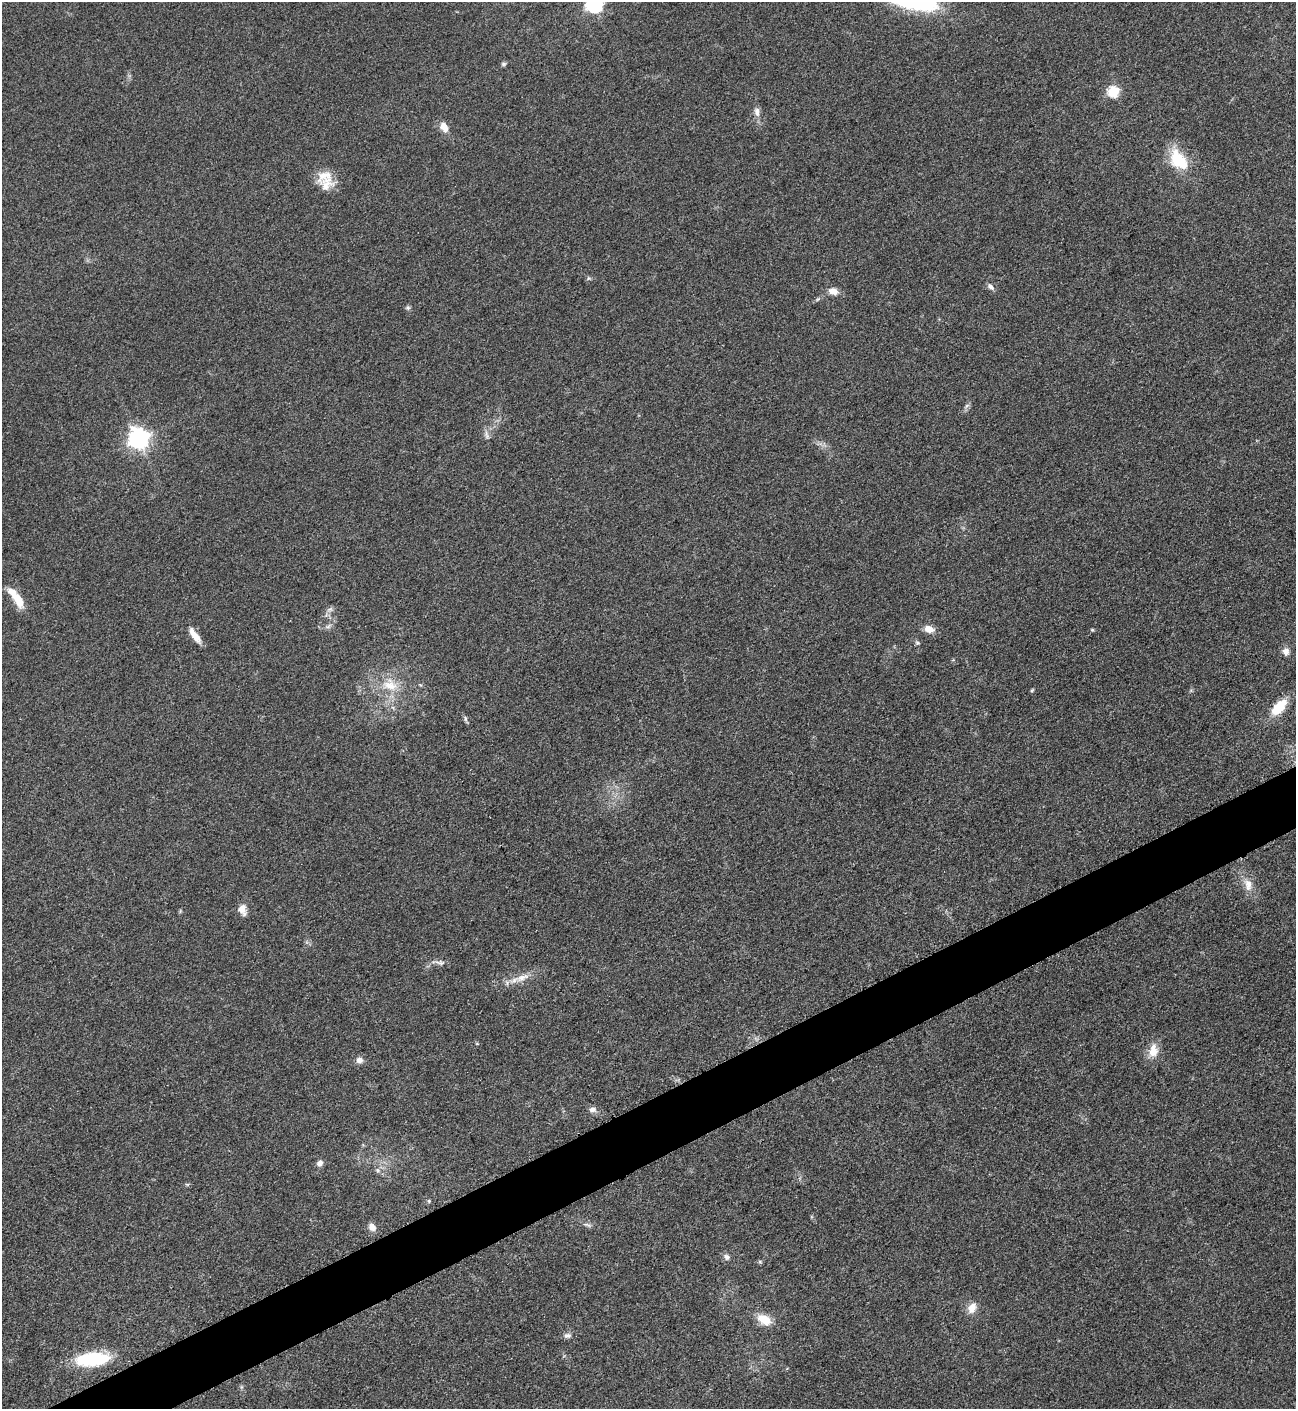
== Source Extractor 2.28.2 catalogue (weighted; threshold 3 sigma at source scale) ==
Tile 7 of 4 x 4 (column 3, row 2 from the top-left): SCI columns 2752-4045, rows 2822-4228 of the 5636 x 5647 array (HDU 1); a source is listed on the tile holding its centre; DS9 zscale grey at full resolution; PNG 1298 x 1411 px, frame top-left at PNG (2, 2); no overlay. Shown black and unused: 4% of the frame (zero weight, under 3 of 5 exposures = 1% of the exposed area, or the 3 px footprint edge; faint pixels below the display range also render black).
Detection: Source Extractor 2.28.2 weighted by HDU 2 'WHT'; one run over the whole footprint, this tile lists its part. Background 0.095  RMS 0.0068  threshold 0.0304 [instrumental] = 3 sigma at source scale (4.5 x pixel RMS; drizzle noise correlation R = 1.50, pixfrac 1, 0.05/0.05 arcsec/px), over >= 5 px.
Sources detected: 47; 2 inside a brighter listed object's ellipse — not listed separately; the other 45 listed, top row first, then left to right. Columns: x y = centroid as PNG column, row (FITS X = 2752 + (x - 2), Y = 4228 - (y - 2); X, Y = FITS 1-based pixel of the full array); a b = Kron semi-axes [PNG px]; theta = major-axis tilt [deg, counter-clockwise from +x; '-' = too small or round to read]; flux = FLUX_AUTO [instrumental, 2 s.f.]
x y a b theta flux
595 5 7 7 - 140
504 64 7 5 1 1.2
1113 91 6 6 - 57
757 112 13 7 -82 3.8
444 127 13 8 -61 6.5
1178 160 29 18 -52 26
326 184 23 20 32 12
588 278 7 5 36 1.2
990 287 10 6 -46 2.6
833 291 12 8 -19 5.4
818 299 7 4 35 1.2
408 308 6 5 - 1.3
967 406 7 4 45 1.6
486 435 12 5 -80 2.6
139 439 8 8 - 360
19 600 17 10 -68 10
328 626 9 5 33 2
929 629 9 7 -15 7.9
1092 630 5 4 - 0.77
195 635 21 7 -56 7.8
917 643 8 5 -47 1.4
1286 651 10 8 -89 4.1
390 685 25 17 -14 19
1032 690 6 4 46 0.76
1279 707 24 11 48 17
465 718 8 5 -75 1.5
1248 885 18 10 -78 7.8
242 909 14 9 -75 5.6
441 963 10 6 9 2.2
522 977 24 9 19 8.9
1153 1050 19 12 83 9.6
359 1060 8 7 - 3.7
592 1109 10 7 -6 3.1
320 1163 7 6 - 3
377 1170 6 5 - 1.5
187 1184 6 4 -18 0.86
429 1201 5 4 - 0.91
587 1225 11 5 -23 1.9
372 1227 10 8 -47 4.2
726 1257 9 8 - 2.5
760 1262 6 4 -1 0.96
972 1308 15 10 67 6.5
764 1320 18 11 -28 12
567 1335 11 7 1 2.6
92 1359 38 15 5 42
Isophote crosses this tile's border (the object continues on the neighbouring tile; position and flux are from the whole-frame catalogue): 1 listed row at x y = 595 5